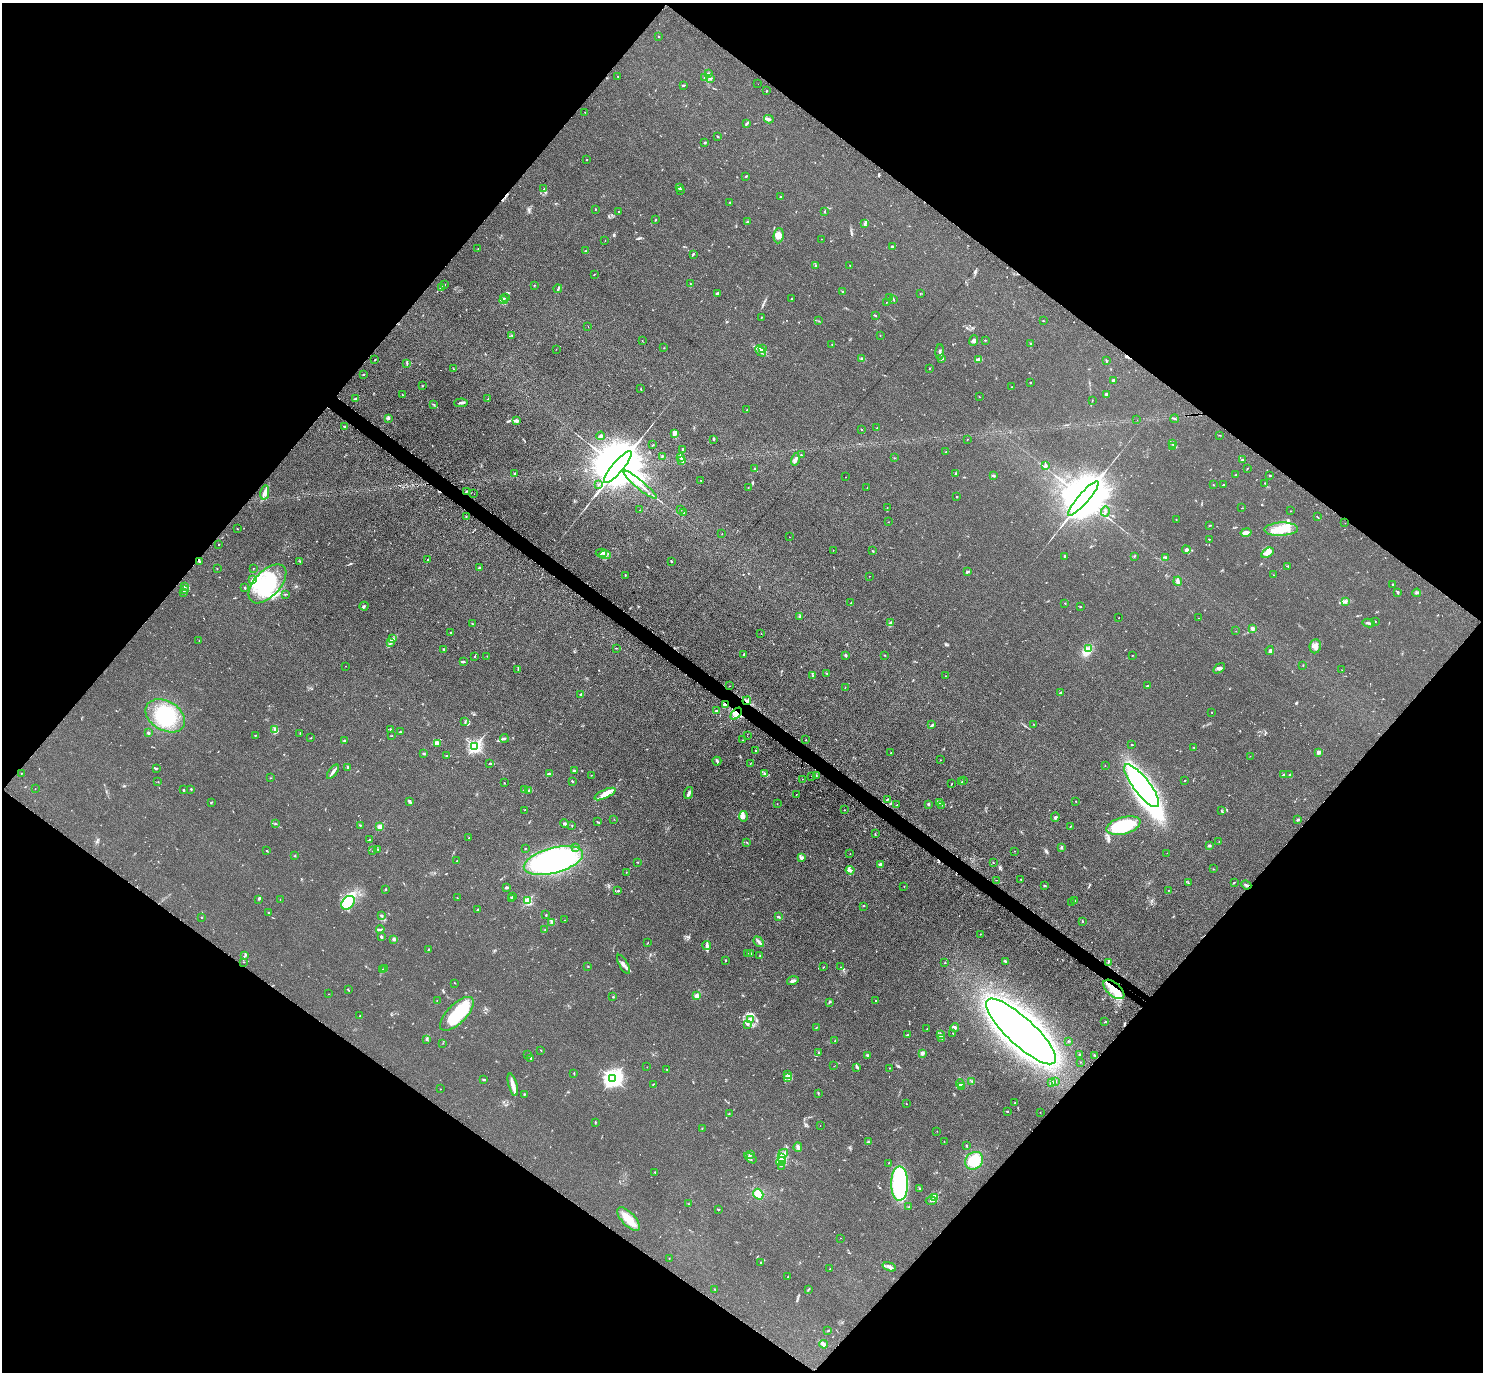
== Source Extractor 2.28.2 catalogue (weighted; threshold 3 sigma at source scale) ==
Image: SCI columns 49-5970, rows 354-5832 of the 6001 x 6022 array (HDU 1 of 3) = the unmasked area's bounding box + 8 px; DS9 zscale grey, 4 x 4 block average (1 PNG px = mean of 4 x 4 image px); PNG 1485 x 1374 px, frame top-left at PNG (2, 3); each listed source drawn as its Kron ellipse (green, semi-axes under 4 px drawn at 4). Shown black and unused: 50% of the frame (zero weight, under 3 of 4 exposures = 4% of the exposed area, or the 3 px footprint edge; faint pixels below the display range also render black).
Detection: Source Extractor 2.28.2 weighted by HDU 2 'WHT'. Background 0.0394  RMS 0.0046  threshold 0.0208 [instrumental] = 3 sigma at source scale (4.5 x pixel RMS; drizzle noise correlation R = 1.50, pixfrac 1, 0.05/0.05 arcsec/px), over >= 5 px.
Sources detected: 646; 14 inside a brighter object's white glare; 6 cosmic-ray / hot-pixel residue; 5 long thin detections or spike segments (spike, bleed or trail) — neither listed nor drawn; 18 coinciding with a brighter row at this scale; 35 inside a brighter listed object's ellipse — not listed separately; of the other 568, all 500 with FLUX_AUTO >= 0.637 (the completeness limit of this list) listed and drawn (68 fainter detections not listed), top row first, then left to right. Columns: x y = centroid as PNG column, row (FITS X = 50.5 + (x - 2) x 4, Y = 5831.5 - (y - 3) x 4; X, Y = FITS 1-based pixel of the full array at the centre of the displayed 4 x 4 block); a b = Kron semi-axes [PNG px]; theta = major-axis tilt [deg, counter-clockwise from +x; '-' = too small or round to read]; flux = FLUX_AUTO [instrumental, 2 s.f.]
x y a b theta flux
658 37 2 2 - 1.5
708 74 4 3 - 5.8
618 76 2 2 - 1.1
705 78 3 2 - 4.3
711 78 2 2 - 2.5
758 84 2 2 - 0.87
683 85 3 2 - 3
766 91 2 2 - 2.1
585 112 2 2 - 0.83
769 119 5 2 - 4.7
747 123 4 2 - 3.6
718 136 2 2 - 1.9
705 142 2 2 - 2.3
587 160 2 2 - 1.5
746 176 3 2 - 1.6
679 187 3 2 - 4.9
544 189 3 2 - 2.1
681 190 2 2 - 1.6
780 197 2 2 - 1.8
730 202 2 2 - 1.5
595 210 2 2 - 0.92
619 212 2 2 - 1.7
825 212 2 2 - 1.9
656 220 2 2 - 1
747 222 3 2 - 2.4
865 223 3 2 - 3.5
779 236 8 5 83 13
822 239 2 2 - 1.6
605 241 2 2 - 0.64
892 247 3 2 - 2.5
478 249 2 2 - 1.1
586 251 2 2 - 1.4
693 254 3 2 - 4
816 265 2 2 - 1.3
850 266 3 2 - 1.1
594 274 2 2 - 1.7
445 284 2 2 - 1.1
691 284 2 2 - 0.75
534 285 2 2 - 1.4
441 287 2 2 - 1.2
558 289 4 2 - 3.2
843 292 2 2 - 1
920 293 2 2 - 0.84
717 294 3 3 - 4.3
506 298 2 2 - 1.5
890 298 3 2 - 3.8
791 299 2 2 - 3.4
893 299 2 2 - 1.6
504 300 4 3 - 4.7
886 302 2 2 - 0.67
875 316 2 2 - 2.4
761 317 2 2 - 1.2
819 321 2 2 - 0.77
1043 321 3 2 - 1.4
588 327 2 2 - 1
880 335 2 2 - 1.1
512 336 2 2 - 0.78
642 340 2 2 - 0.78
985 340 2 2 - 1.6
973 341 5 3 - 5
1031 344 2 2 - 1.3
832 345 2 2 - 1.4
664 348 2 2 - 0.88
763 348 2 2 - 2
556 349 2 2 - 0.68
760 351 6 2 -48 6.5
940 352 8 2 87 6.4
862 359 3 3 - 5.6
941 359 3 2 - 4.8
375 360 2 2 - 2
979 360 4 3 - 8.2
1107 361 2 2 - 1.5
407 363 3 2 - 1.9
930 368 3 2 - 1.5
454 369 2 2 - 0.93
363 374 2 2 - 1.5
1113 381 2 2 - 31
1030 382 2 2 - 1.1
422 386 2 2 - 1.1
1012 387 2 2 - 1.2
640 389 2 2 - 0.88
1106 394 4 3 - 5
402 395 2 2 - 1.5
980 397 2 2 - 0.89
355 399 3 2 - 5.8
488 399 3 2 - 1.7
1092 400 2 2 - 1.1
461 403 7 2 4 5.7
434 404 2 2 - 1.1
747 410 2 2 - 1.8
389 418 4 3 - 4.7
1174 419 4 2 - 3.2
1137 420 2 2 - 1
517 421 3 2 - 12
344 426 3 2 - 1.8
877 428 2 2 - 0.87
861 429 2 2 - 3.3
674 433 4 2 - 4.4
1220 435 2 2 - 1.2
600 436 4 3 - 4.7
714 439 3 2 - 2
967 439 2 2 - 0.81
1172 444 3 2 - 2.2
653 445 3 2 - 1.4
1173 446 2 2 - 1
683 450 3 2 - 2.2
946 452 2 2 - 1.1
801 455 2 2 - 1.7
662 457 3 2 - 1.1
680 457 3 2 - 2.8
894 458 2 2 - 1.1
795 459 6 3 76 8
1242 459 3 2 - 3.6
682 460 3 2 - 4
1046 466 3 3 - 3.7
618 467 20 5 49 42000
755 469 2 2 - 3.7
1247 469 2 2 - 1.4
514 473 3 2 - 2.1
956 474 2 2 - 1.4
993 475 4 2 - 5.5
1235 475 2 2 - 0.9
1270 475 2 2 - 2.2
846 477 2 2 - 0.86
701 480 2 2 - 0.72
1265 483 2 2 - 1.1
598 485 2 2 - 8
640 485 22 2 -40 20
1214 485 2 2 - 1.7
1224 485 3 2 - 2.1
748 488 2 2 - 0.67
867 488 2 2 - 0.8
466 491 2 2 - 1.6
265 492 7 4 78 11
474 494 2 2 - 0.81
957 497 2 2 - 3.1
1083 498 22 5 49 38000
887 508 2 2 - 1.5
1242 508 2 2 - 0.98
680 509 2 2 - 1.7
640 510 2 2 - 0.66
1105 511 5 2 - 4.4
1291 511 2 2 - 0.68
684 512 2 2 - 1
466 516 2 2 - 0.82
1317 517 2 2 - 1.2
1176 519 2 2 - 0.73
888 522 2 2 - 0.66
1345 523 2 2 - 0.7
1209 525 2 2 - 1.1
238 529 2 2 - 0.97
1281 529 17 6 2 50
1246 532 5 3 - 15
722 534 2 2 - 0.99
790 537 2 2 - 0.91
1209 539 2 2 - 1.1
219 544 2 2 - 1.3
833 550 2 2 - 0.87
1186 550 4 2 - 7.2
873 551 2 2 - 2.6
601 553 5 2 - 4.8
1267 553 7 4 33 11
605 555 6 2 0 3
1065 556 2 2 - 3.1
1134 556 3 2 - 1.7
1165 557 3 3 - 3.1
428 560 2 2 - 5.4
199 561 3 2 - 3.4
300 561 2 2 - 1.9
672 562 2 2 - 1.7
1288 566 4 2 - 1.8
253 568 2 2 - 0.99
479 568 2 2 - 1.3
217 569 2 2 - 0.7
967 572 3 2 - 3.9
625 575 3 2 - 1.3
1274 575 2 2 - 0.71
869 576 2 2 - 1.1
252 580 4 2 - 3.6
1178 581 4 2 - 8.7
267 584 24 13 47 190
1393 585 4 2 - 2.4
184 587 4 2 - 3.6
245 588 2 2 - 3.7
185 590 4 2 - 3.4
184 592 2 2 - 1.6
1398 592 3 2 - 4.2
1417 593 4 2 - 3.3
286 594 2 2 - 1.4
1345 601 3 2 - 8
851 603 2 2 - 0.75
1065 603 2 2 - 1.8
364 606 4 2 - 3
1081 607 2 2 - 2.3
800 616 2 2 - 1.3
1119 617 2 2 - 0.65
1199 618 2 2 - 1.1
891 622 3 2 - 2.1
1375 622 2 2 - 1.1
1368 623 6 2 -11 5.2
472 624 3 2 - 1.9
1252 628 2 2 - 33
1236 631 2 2 - 0.66
451 633 2 2 - 2.2
761 633 2 2 - 0.87
393 638 2 2 - 1.1
199 641 2 2 - 0.8
390 643 3 2 - 3.3
1315 646 7 5 81 12
616 648 2 2 - 1.1
1088 649 3 2 - 4.8
444 650 2 2 - 0.94
1270 651 4 3 - 4.1
744 654 2 2 - 3.1
845 655 3 2 - 4.3
885 655 2 2 - 1.6
474 656 2 2 - 1.1
487 656 3 2 - 0.92
1132 656 2 2 - 1.1
464 662 3 2 - 2.3
1303 665 2 2 - 0.97
346 666 2 2 - 0.92
1219 668 6 3 34 6.3
518 669 3 2 - 1.7
1342 670 2 2 - 0.67
827 674 2 2 - 1.6
813 676 3 2 - 2.7
946 676 2 2 - 1
730 686 2 2 - 0.64
1147 686 3 2 - 2.9
845 688 2 2 - 0.74
1060 693 2 2 - 5.3
581 694 3 2 - 4.2
747 701 4 2 - 3.9
726 705 2 2 - 2.9
716 711 3 2 - 3.3
1212 712 2 2 - 0.95
736 714 7 3 48 14
165 716 21 14 -30 150
465 722 2 2 - 1.2
1033 724 2 2 - 0.67
932 725 3 2 - 3
390 729 3 2 - 1.9
275 730 2 2 - 1.2
400 732 2 2 - 1.6
148 733 2 2 - 3.2
300 733 2 2 - 1.2
256 735 3 2 - 0.98
392 736 2 2 - 0.93
747 736 2 2 - 0.95
311 738 2 2 - 1.3
504 738 4 2 - 4.3
344 740 3 2 - 2.6
742 740 2 2 - 1
806 740 2 2 - 3.7
438 743 3 2 - 3.1
1131 745 2 2 - 2
475 747 2 2 - 560
1194 747 2 2 - 2.2
756 751 3 2 - 1.8
1319 752 2 2 - 43
891 753 2 2 - 1.2
423 754 3 2 - 3.6
447 756 2 2 - 1.4
1250 756 2 2 - 0.65
940 760 2 2 - 0.71
717 761 4 2 - 5.3
490 763 3 2 - 1.4
750 764 2 2 - 0.64
1105 766 2 2 - 0.79
347 767 3 2 - 2.8
156 768 2 2 - 2.6
574 770 3 2 - 2.6
333 772 8 2 52 8.7
21 773 2 2 - 1.6
549 773 3 2 - 4.1
765 774 2 2 - 1.6
1284 774 3 2 - 2
591 775 2 2 - 1.1
816 775 2 2 - 1.3
1290 775 4 2 - 4
812 776 2 2 - 0.75
270 778 2 2 - 0.98
802 779 2 2 - 1.5
963 780 3 2 - 1.6
572 781 2 2 - 1.8
1185 781 2 2 - 1.3
158 782 2 2 - 1
962 782 2 2 - 1.6
504 783 2 2 - 1.2
951 784 2 2 - 1.2
1142 786 26 8 -52 820
35 789 2 2 - 1
191 789 2 2 - 5.5
524 789 2 2 - 0.83
183 790 3 2 - 2.2
529 791 3 2 - 2.9
689 793 6 2 71 9.8
605 794 11 4 25 19
796 795 2 2 - 1.1
887 799 3 2 - 1.7
409 801 4 2 - 7
1076 801 2 2 - 1.5
212 802 2 2 - 1.4
940 802 3 2 - 6.5
777 804 2 2 - 0.64
928 804 2 2 - 17
897 805 2 2 - 2.1
942 805 2 2 - 2.1
524 810 2 2 - 0.8
844 810 2 2 - 1
1221 811 4 2 - 2.2
743 816 5 3 - 9.4
1055 817 5 3 - 4.2
614 819 2 2 - 0.77
1298 820 2 2 - 2
597 822 2 2 - 1.7
275 823 2 2 - 1.4
564 824 5 3 - 5.8
360 826 2 2 - 1.1
572 826 2 2 - 0.84
1123 826 17 8 15 190
380 827 2 2 - 78
1070 827 3 2 - 1.3
875 834 3 2 - 2.2
469 838 2 2 - 1.6
370 839 2 2 - 0.83
747 842 2 2 - 1.3
1219 842 3 2 - 1.2
1209 846 2 2 - 18
576 847 3 2 - 2.6
1061 847 3 2 - 4.6
525 848 2 2 - 1.7
378 849 3 2 - 1.4
373 850 2 2 - 0.85
267 851 2 2 - 1.8
1015 851 2 2 - 0.68
850 853 2 2 - 0.65
1167 853 2 2 - 1.3
295 856 2 2 - 2.2
801 858 4 3 - 5.1
553 860 30 12 15 660
457 861 2 2 - 2.4
637 862 2 2 - 0.86
994 863 2 2 - 0.77
880 865 2 2 - 39
1213 869 2 2 - 1.2
850 870 4 3 - 6.2
626 872 2 2 - 0.81
1021 879 2 2 - 1.6
996 880 2 2 - 1.3
1234 882 3 2 - 1.5
1188 883 2 2 - 1
1246 885 5 2 - 5.7
904 886 2 2 - 0.84
1045 886 2 2 - 0.87
506 887 2 2 - 6.6
385 889 2 2 - 2.6
1169 890 2 2 - 1.1
618 891 3 2 - 1.5
513 896 2 2 - 2.2
457 898 2 2 - 0.74
258 899 2 2 - 1.7
280 899 2 2 - 0.9
511 899 2 2 - 1.5
528 901 2 2 - 190
1075 901 3 2 - 1.7
348 903 8 5 46 26
1072 903 2 2 - 1.2
864 906 2 2 - 1.3
478 910 4 2 - 2.5
268 913 2 2 - 1.2
381 915 3 2 - 2.7
546 915 2 2 - 2.3
202 917 2 2 - 0.76
778 917 3 2 - 2.3
565 920 2 2 - 1.2
1082 921 2 2 - 4.1
552 922 4 2 - 3.7
380 929 4 2 - 3.3
545 930 2 2 - 1.5
980 934 2 2 - 1.1
381 937 3 2 - 3.5
394 939 3 3 - 4.1
648 942 2 2 - 0.75
759 942 6 3 -48 6.3
707 946 4 3 - 6.9
429 949 4 2 - 2.2
748 953 2 2 - 0.73
751 953 2 2 - 2.7
244 956 3 2 - 2.1
760 956 2 2 - 1.5
725 960 2 2 - 1.7
1005 961 3 2 - 4.1
244 962 2 2 - 0.76
1108 962 2 2 - 2.4
945 963 2 2 - 2
624 964 11 3 -60 9.9
588 966 2 2 - 2.4
823 967 2 2 - 1.5
841 967 2 2 - 0.78
385 968 2 2 - 1.8
382 969 2 2 - 1.4
793 981 6 3 17 6.4
455 983 2 2 - 1.2
1114 989 13 6 -41 48
348 990 2 2 - 1.3
328 994 2 2 - 0.67
697 996 2 2 - 61
613 997 2 2 - 1.6
437 1000 2 2 - 0.64
876 1001 2 2 - 1.4
829 1002 4 2 - 2.5
457 1014 22 9 45 130
360 1016 2 2 - 2.3
750 1020 3 2 - 16
1105 1022 3 2 - 1.6
747 1025 2 2 - 2.3
817 1027 2 2 - 0.86
955 1028 4 3 - 4.4
927 1029 2 2 - 0.75
1021 1031 46 13 -43 2100
953 1033 2 2 - 1.2
907 1035 4 2 - 2.3
940 1035 3 3 - 4.2
426 1039 3 2 - 2.8
942 1039 2 2 - 0.97
835 1041 3 2 - 1.4
1068 1041 2 2 - 1.2
443 1043 2 2 - 0.68
541 1050 3 2 - 1
818 1053 2 2 - 1.2
922 1053 2 2 - 41
528 1054 3 2 - 2.3
1079 1054 2 2 - 1.9
868 1055 3 2 - 3.2
1095 1055 2 2 - 1.6
531 1058 3 2 - 2.1
1081 1062 2 2 - 0.76
834 1066 2 2 - 0.78
647 1067 2 2 - 0.67
857 1067 3 2 - 3.7
890 1068 2 2 - 1.4
666 1069 2 2 - 0.79
574 1073 3 2 - 1.5
788 1074 2 2 - 0.96
787 1077 4 2 - 4.8
484 1079 3 2 - 3.7
613 1079 3 3 - 1400
971 1081 2 2 - 1.5
1055 1081 4 2 - 1.9
1052 1082 3 3 - 4
653 1084 2 2 - 1.5
960 1084 4 2 - 3.2
513 1085 11 3 -74 21
961 1087 3 2 - 2
440 1089 2 2 - 0.86
818 1093 4 2 - 1.5
524 1094 2 2 - 2.2
1015 1103 2 2 - 0.89
906 1104 2 2 - 2.9
1007 1111 2 2 - 3.2
1040 1112 2 2 - 0.66
729 1113 2 2 - 1.3
595 1122 3 2 - 2
820 1125 2 2 - 0.78
702 1128 2 2 - 1
937 1131 2 2 - 0.81
868 1142 3 2 - 2.9
944 1142 2 2 - 0.89
966 1146 2 2 - 4
798 1147 4 3 - 7.6
783 1153 5 2 - 4.6
750 1155 3 2 - 2.9
750 1158 7 2 -35 4.5
782 1158 3 3 - 8.6
781 1161 5 3 - 7.9
974 1161 9 8 - 88
889 1163 2 2 - 3.7
781 1166 2 2 - 1.6
655 1172 2 2 - 1.9
899 1184 17 8 90 260
920 1189 2 2 - 1.3
758 1194 6 4 -56 38
935 1197 2 2 - 130
931 1201 5 2 - 4.5
688 1204 2 2 - 0.64
909 1207 2 2 - 1.1
718 1209 2 2 - 2.9
629 1219 15 6 -46 37
840 1238 2 2 - 1
669 1258 2 2 - 0.87
761 1262 2 2 - 1.6
889 1267 7 3 -19 7.6
830 1268 2 2 - 0.92
788 1277 2 2 - 1.6
714 1289 2 2 - 0.89
808 1289 4 2 - 1.9
827 1331 3 2 - 1.7
824 1344 4 2 - 15
Overlapping masked pixels (flux is a lower limit): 5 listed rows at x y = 747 701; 726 705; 736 714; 1246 885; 1114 989
Diffuse or blended objects may show on this block-average render without a row.